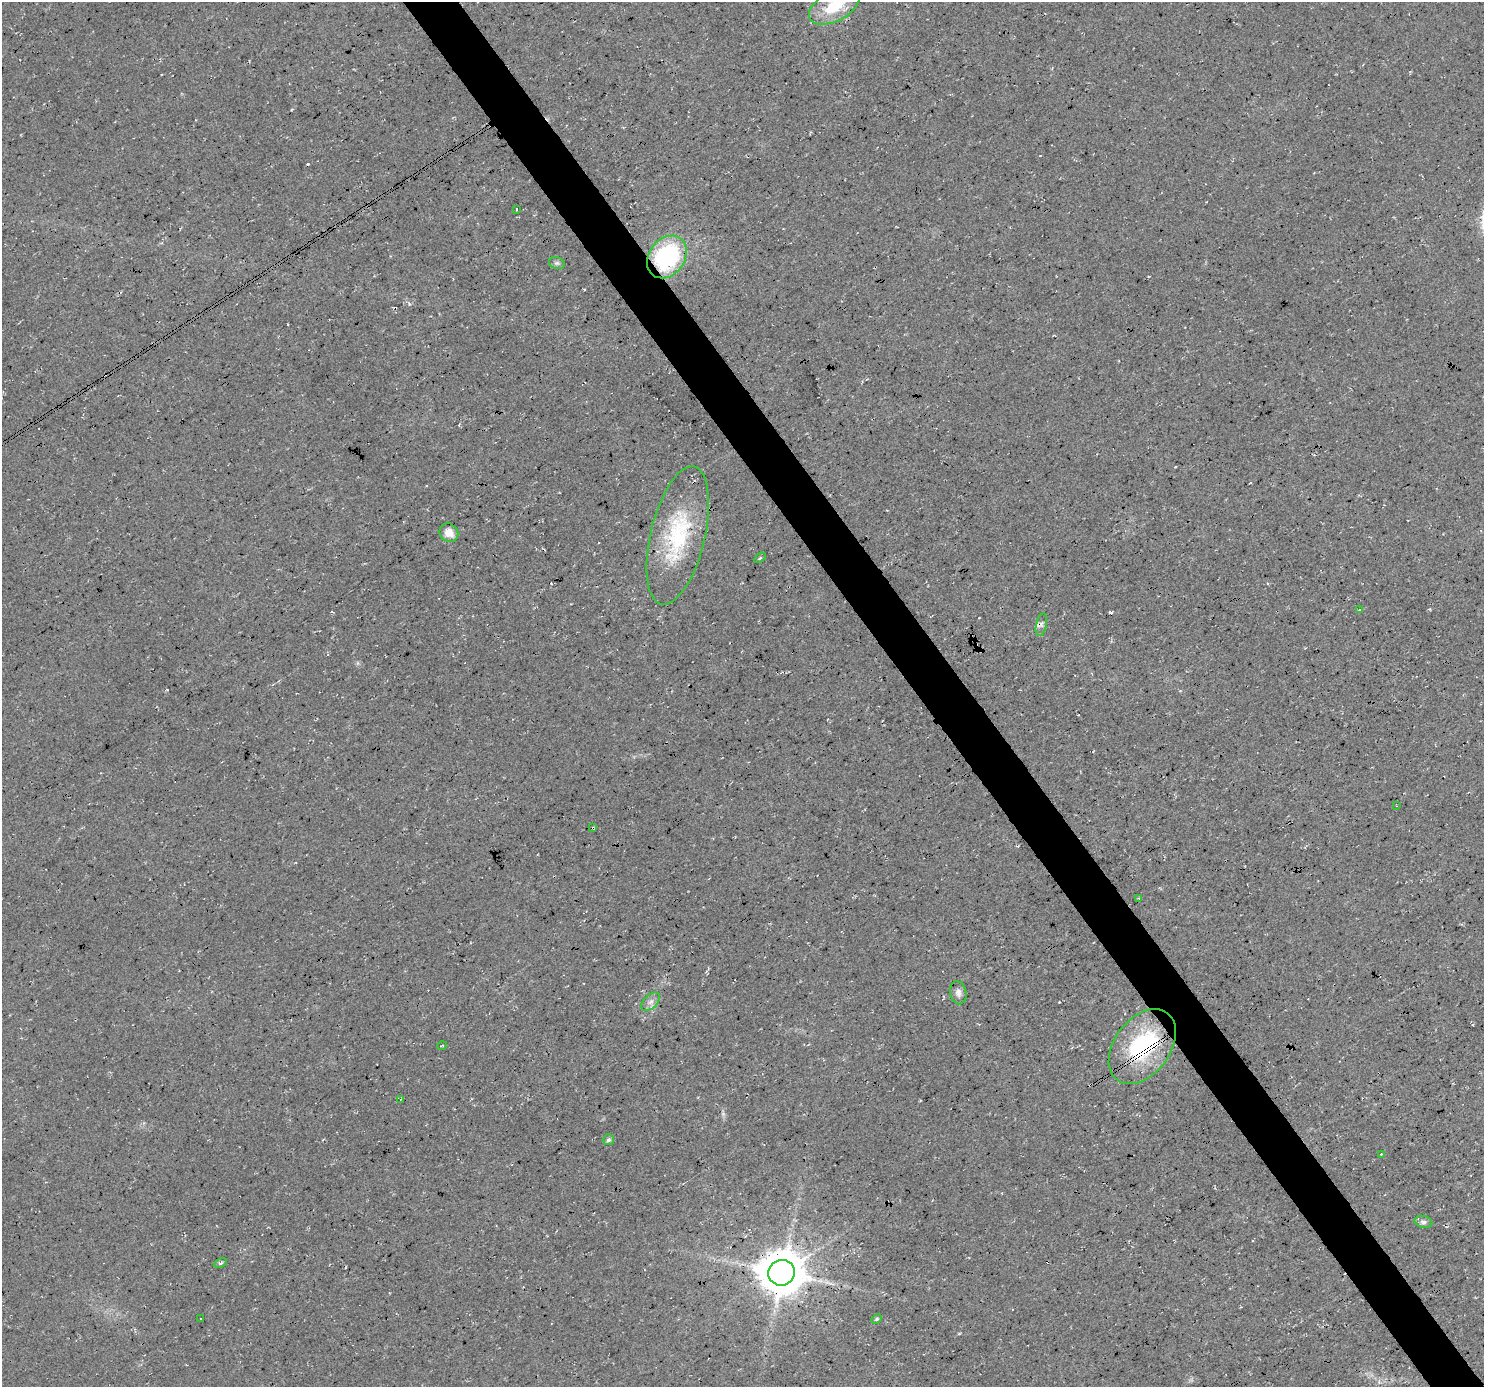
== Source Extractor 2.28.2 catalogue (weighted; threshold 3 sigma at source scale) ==
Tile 6 of 4 x 4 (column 2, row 2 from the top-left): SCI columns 1488-2969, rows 2960-4344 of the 5932 x 5855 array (HDU 1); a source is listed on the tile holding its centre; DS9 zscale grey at full resolution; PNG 1486 x 1389 px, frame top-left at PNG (2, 2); each listed source drawn as its Kron ellipse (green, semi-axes under 4 px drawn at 4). Shown black and unused: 4% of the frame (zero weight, under 3 of 4 exposures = <1% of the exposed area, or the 3 px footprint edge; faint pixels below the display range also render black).
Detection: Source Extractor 2.28.2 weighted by HDU 2 'WHT'; one run over the whole footprint, this tile lists its part. Background 0.0207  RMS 0.0059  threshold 0.0267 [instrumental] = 3 sigma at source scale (4.5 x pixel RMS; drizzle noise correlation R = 1.50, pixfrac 1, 0.0396/0.0396 arcsec/px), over >= 5 px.
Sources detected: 34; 9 cosmic-ray / hot-pixel residue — neither listed nor drawn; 1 inside a brighter listed object's ellipse — not listed separately; the other 24 listed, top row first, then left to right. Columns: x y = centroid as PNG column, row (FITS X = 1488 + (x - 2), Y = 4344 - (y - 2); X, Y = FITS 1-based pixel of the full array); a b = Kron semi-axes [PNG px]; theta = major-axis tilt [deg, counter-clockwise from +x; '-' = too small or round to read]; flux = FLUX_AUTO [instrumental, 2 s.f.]
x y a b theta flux
834 6 27 15 28 25
516 209 3 2 - 0.79
667 257 23 18 53 75
557 263 8 6 -18 1.5
449 533 10 9 - 6.6
678 536 71 27 77 55
760 558 6 3 37 0.72
1359 610 4 3 - 0.46
1041 625 12 5 77 2.1
1397 806 3 2 - 0.43
593 828 4 2 - 0.61
1139 898 4 3 - 0.57
958 993 11 8 -80 3
651 1002 11 6 45 3
442 1046 5 3 - 0.57
1142 1047 42 28 53 61
400 1099 4 3 - 0.6
609 1140 5 5 - 1.5
1381 1154 3 3 - 0.49
1423 1222 9 6 -14 2
220 1263 7 4 24 1.2
782 1273 13 13 - 2200
201 1319 3 2 - 0.47
877 1319 6 4 40 0.95
Overlapping masked pixels (flux is a lower limit): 4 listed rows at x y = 667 257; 593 828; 1142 1047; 782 1273
Isophote crosses this tile's border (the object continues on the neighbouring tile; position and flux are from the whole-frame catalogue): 1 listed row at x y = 834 6
Unlisted compact peaks at least as high as the median listed source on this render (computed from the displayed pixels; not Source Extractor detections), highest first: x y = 1059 1002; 167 690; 409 304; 723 1114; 291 110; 959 1333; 584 290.